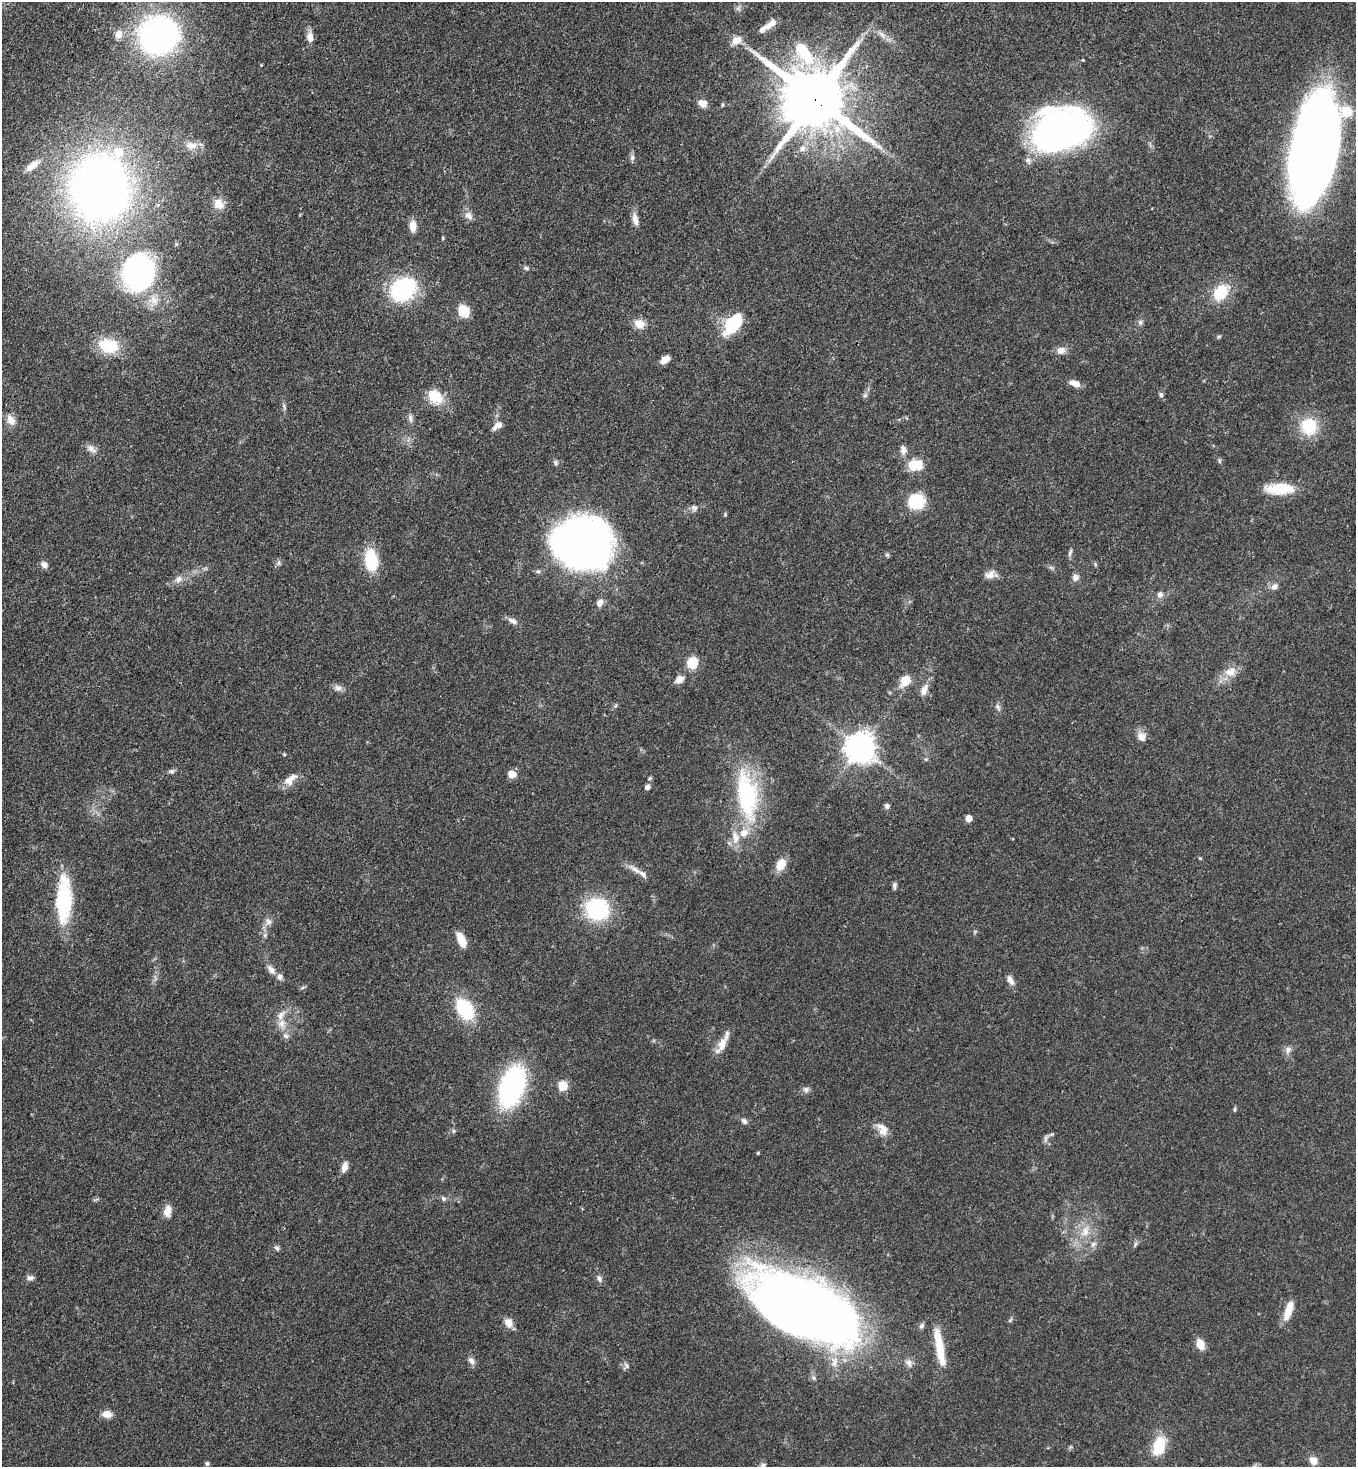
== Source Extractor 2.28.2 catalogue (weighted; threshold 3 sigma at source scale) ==
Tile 11 of 4 x 4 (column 3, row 3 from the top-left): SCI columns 3070-4423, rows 1525-2989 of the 6001 x 5979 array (HDU 1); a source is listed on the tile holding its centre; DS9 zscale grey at full resolution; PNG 1358 x 1469 px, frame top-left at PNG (2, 2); no overlay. Shown black and unused: <1% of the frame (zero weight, under 3 of 4 exposures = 7% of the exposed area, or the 3 px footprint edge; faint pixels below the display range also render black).
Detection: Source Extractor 2.28.2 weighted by HDU 2 'WHT'; one run over the whole footprint, this tile lists its part. Background 0.0699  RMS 0.0036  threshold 0.0163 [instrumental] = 3 sigma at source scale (4.5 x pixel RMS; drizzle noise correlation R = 1.50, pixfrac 1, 0.05/0.05 arcsec/px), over >= 5 px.
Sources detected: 142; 1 too faint to see at this stretch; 1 inside a brighter object's white glare — not listed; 9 inside a brighter listed object's ellipse — not listed separately; the other 131 listed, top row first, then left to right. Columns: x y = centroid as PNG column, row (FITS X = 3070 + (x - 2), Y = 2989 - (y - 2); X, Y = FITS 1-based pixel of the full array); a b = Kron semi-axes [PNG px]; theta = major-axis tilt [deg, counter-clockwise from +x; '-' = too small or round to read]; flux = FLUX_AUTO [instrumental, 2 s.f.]
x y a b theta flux
772 23 12 9 52 2.2
762 30 13 7 50 1.6
118 34 13 10 70 2.8
882 34 12 6 -43 1.9
158 35 24 23 - 170
310 37 12 8 -85 2.9
737 40 14 10 27 3.6
805 54 36 15 -54 17
1083 60 3 3 - 0.38
815 99 20 17 -35 3400
702 103 8 7 - 4.1
722 105 5 4 - 0.49
1062 129 41 29 7 200
191 145 18 10 1 3.6
802 149 9 9 - 2
1315 152 82 36 77 410
632 158 8 6 76 1.1
32 165 18 8 37 3.9
100 188 52 46 -90 260
219 204 15 12 -50 4.1
468 215 12 10 -34 2.2
635 219 16 7 -77 2.6
413 226 12 7 90 3.8
443 238 5 3 - 0.37
526 268 7 5 -22 0.67
138 272 37 32 61 76
403 289 22 16 40 45
1221 292 23 16 51 11
464 311 12 9 -61 8.1
1140 322 7 6 - 0.98
639 324 12 11 - 3.9
733 324 27 14 53 16
1219 337 6 4 29 0.48
108 346 23 16 -14 13
1061 350 12 10 17 2.4
665 360 10 6 34 3.1
1075 383 13 6 -19 3.1
865 395 7 4 71 0.73
1161 395 7 5 -80 0.91
435 397 22 15 -44 8.5
410 418 12 5 -86 1.3
11 420 13 9 -60 3.3
498 425 14 7 38 2.2
1309 426 22 20 -81 13
91 449 14 8 -39 2.2
903 450 13 7 -85 2
1219 461 6 4 72 0.5
556 462 7 5 -78 0.76
915 465 14 10 10 9.2
1280 489 34 13 1 12
916 501 13 12 - 19
694 508 8 7 - 1.2
584 543 53 46 -12 180
1070 552 11 4 66 0.84
887 555 6 4 0 0.56
371 560 20 11 -81 17
279 563 8 5 83 0.84
44 565 9 7 -43 1.8
989 575 15 9 32 2.5
1075 577 8 7 - 1.9
179 579 10 8 48 2
1274 587 10 8 38 1.6
1160 594 8 7 - 1.5
600 603 10 7 59 2.2
513 621 13 7 -25 2
692 663 12 10 72 7.3
1231 672 17 12 17 4.6
679 679 10 7 40 2.7
905 680 9 7 49 8.4
338 688 11 8 -13 1.7
924 690 15 7 70 2.8
998 707 10 5 -54 1.1
1142 737 12 11 - 2.8
861 748 9 9 - 550
284 754 5 3 - 0.38
172 771 7 6 - 0.91
512 774 9 7 -6 3.2
650 778 5 5 - 0.5
290 779 19 10 43 3.9
647 787 6 6 - 1.1
747 795 63 25 -81 41
887 806 6 6 - 1.1
969 818 5 5 - 4.1
1200 858 4 4 - 0.39
781 865 13 9 57 5.5
635 869 22 6 -36 2.7
894 885 9 5 89 0.92
64 900 51 15 89 30
597 909 23 21 -20 31
268 922 10 9 - 1.8
265 935 6 6 - 0.8
461 940 17 8 -66 4.9
271 970 15 7 -49 2.2
1010 980 12 7 -63 2.2
302 988 7 4 19 0.54
465 1009 17 11 -57 27
282 1024 13 10 71 3.3
286 1036 8 7 - 1.4
722 1044 26 10 61 4.6
1288 1050 11 7 75 1.6
512 1086 29 17 71 82
563 1086 5 5 - 19
806 1089 9 8 - 1.3
1234 1109 6 4 90 0.52
744 1121 9 6 -42 1.2
883 1131 14 11 27 3.1
1045 1139 11 4 81 0.92
758 1153 4 4 - 0.36
344 1167 14 7 74 2.4
443 1198 7 6 - 0.92
167 1211 14 9 80 3.3
1085 1231 16 11 65 5.1
1093 1244 10 7 45 1.5
1135 1244 9 3 76 0.7
277 1248 8 5 -53 0.88
30 1278 9 6 2 1.3
599 1279 10 6 -69 1.3
806 1306 79 36 -28 520
1288 1310 23 7 71 6
508 1323 12 9 -60 3
921 1326 8 6 46 0.94
1200 1344 12 8 -66 4.2
940 1348 44 8 -80 12
471 1361 10 7 -55 1.6
909 1363 12 7 -66 1.8
626 1366 9 7 74 1.1
107 1414 11 8 -7 2.9
1159 1446 20 11 72 13
1313 1460 10 9 - 3
207 1464 5 4 - 0.81
763 1466 10 6 45 1.2
Overlapping masked pixels (flux is a lower limit): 1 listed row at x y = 815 99
Isophote crosses this tile's border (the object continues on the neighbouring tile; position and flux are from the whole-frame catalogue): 2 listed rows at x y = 1315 152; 763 1466